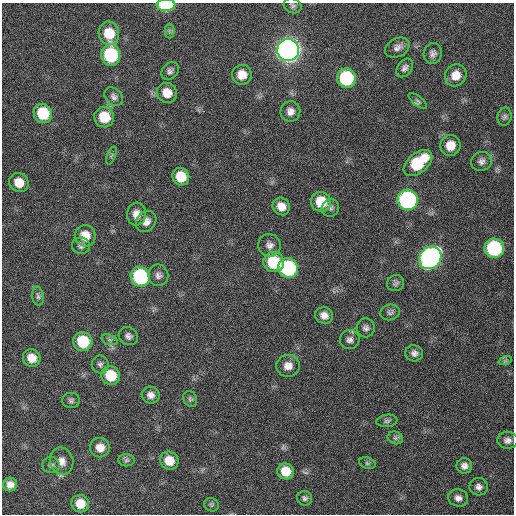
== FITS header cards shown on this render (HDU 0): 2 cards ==
NAXIS1  =                  512 / Axis length
NAXIS2  =                  512 / Axis length

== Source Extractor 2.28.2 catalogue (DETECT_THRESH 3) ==
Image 512 x 512 px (HDU 0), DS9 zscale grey, 1 PNG px = 1 image px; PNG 516 x 516 px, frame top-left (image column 1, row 512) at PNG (2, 3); each listed source drawn as its Kron ellipse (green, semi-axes under 4 px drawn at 4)
Background 130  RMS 12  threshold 34.9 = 3 sigma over >= 5 px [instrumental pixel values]
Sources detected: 76; all 76 listed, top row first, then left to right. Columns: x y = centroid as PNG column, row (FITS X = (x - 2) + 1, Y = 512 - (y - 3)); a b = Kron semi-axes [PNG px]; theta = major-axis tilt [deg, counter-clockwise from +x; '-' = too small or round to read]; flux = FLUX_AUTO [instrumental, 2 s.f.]
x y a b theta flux
166 5 9 6 1 53000
293 6 9 7 -22 2200
169 31 7 5 90 1700
109 33 12 10 -78 21000
397 47 13 9 26 4300
288 50 11 11 - 770000
433 54 10 9 - 3500
111 55 11 9 -82 65000
405 68 10 7 53 3000
170 71 10 7 49 2900
242 75 10 10 - 11000
456 75 11 10 - 10000
346 78 10 9 - 61000
167 93 10 9 - 11000
114 97 10 8 -47 3200
418 101 11 5 -39 2000
290 111 10 10 - 5200
43 113 10 9 - 33000
104 117 10 10 - 21000
505 117 9 7 79 2300
450 145 10 10 - 12000
111 155 9 3 69 1100
481 161 10 9 - 3900
418 163 17 10 40 44000
181 177 9 8 - 17000
19 183 10 9 - 13000
407 200 10 10 - 160000
321 202 10 9 - 21000
281 206 9 8 - 7400
330 208 9 8 - 2300
136 214 11 9 83 6700
146 221 11 9 47 5700
85 236 11 10 - 13000
269 245 11 11 - 4700
81 246 9 8 - 2700
494 248 10 9 - 87000
430 258 12 10 53 290000
274 262 10 10 - 37000
288 268 10 9 - 88000
158 275 11 10 - 4000
140 277 10 9 - 83000
396 283 8 8 - 2300
38 296 9 5 -82 2200
390 312 10 7 13 2600
324 315 9 8 - 5400
366 328 9 9 - 3100
128 336 10 8 -34 3400
109 340 8 5 -19 1800
350 340 10 9 - 3600
83 342 10 9 - 31000
414 353 9 8 - 3500
32 358 9 8 - 9600
505 361 7 4 18 1400
100 364 9 8 - 2500
288 366 12 11 - 7100
111 376 10 9 - 22000
151 395 9 8 - 4700
190 399 8 6 -61 1900
71 400 9 7 0 2400
387 421 10 6 7 2100
395 438 8 6 -21 2000
508 440 10 8 -2 3900
100 448 10 9 - 8300
126 460 8 6 2 1900
62 461 14 11 -76 7500
169 461 9 8 - 12000
367 463 8 5 -19 1600
51 465 8 8 - 2800
464 466 8 7 - 3900
286 471 8 8 - 15000
10 484 7 6 - 5800
479 487 9 8 - 3600
305 498 7 7 - 2100
458 498 10 8 -14 4300
80 504 9 8 - 13000
211 505 7 6 - 1800
At the frame edge (FLAGS 8, measured only in part): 1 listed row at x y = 166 5